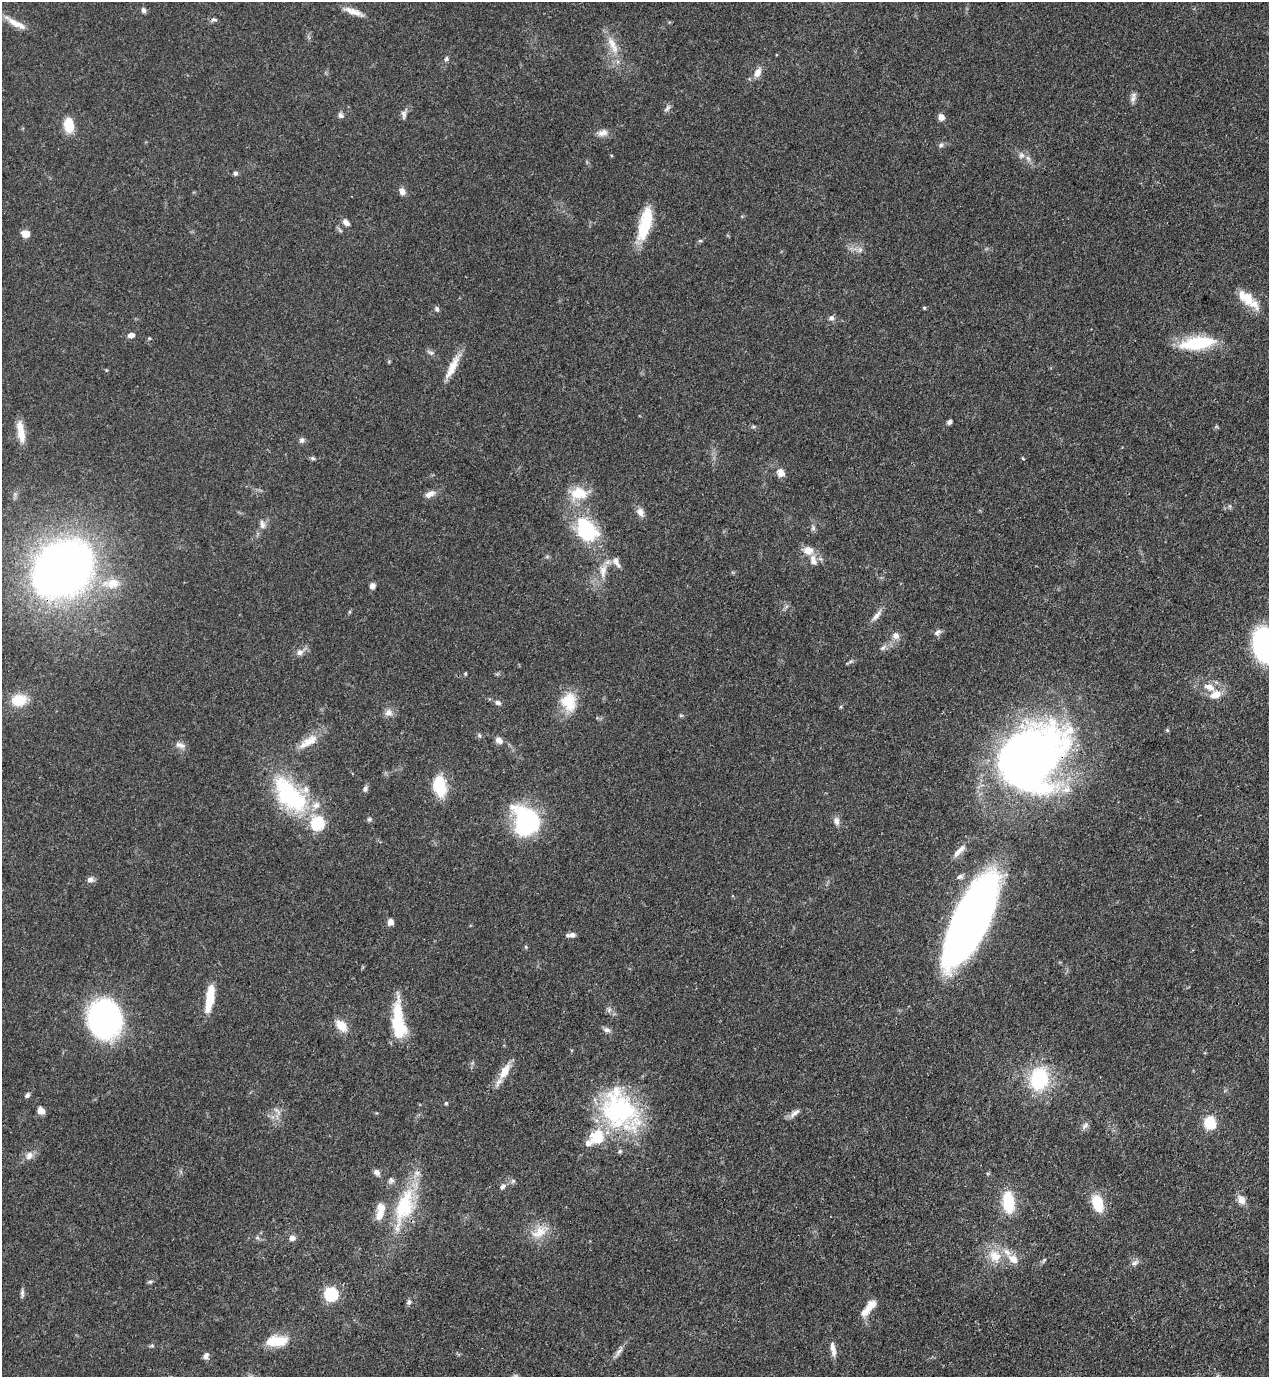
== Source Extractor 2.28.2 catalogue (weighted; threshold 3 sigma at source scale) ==
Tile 6 of 4 x 4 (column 2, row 2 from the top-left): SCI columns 1491-2757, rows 2791-4165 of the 5643 x 5583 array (HDU 1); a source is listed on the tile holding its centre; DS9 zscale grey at full resolution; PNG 1271 x 1379 px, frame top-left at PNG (2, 2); no overlay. Shown black and unused: <1% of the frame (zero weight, under 3 of 4 exposures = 7% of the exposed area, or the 3 px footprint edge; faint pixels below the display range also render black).
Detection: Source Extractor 2.28.2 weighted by HDU 2 'WHT'; one run over the whole footprint, this tile lists its part. Background 0.07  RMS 0.0036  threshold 0.016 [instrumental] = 3 sigma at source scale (4.5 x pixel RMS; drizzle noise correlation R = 1.50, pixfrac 1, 0.05/0.05 arcsec/px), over >= 5 px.
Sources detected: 144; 2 inside a brighter object's white glare — not listed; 17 inside a brighter listed object's ellipse — not listed separately; the other 125 listed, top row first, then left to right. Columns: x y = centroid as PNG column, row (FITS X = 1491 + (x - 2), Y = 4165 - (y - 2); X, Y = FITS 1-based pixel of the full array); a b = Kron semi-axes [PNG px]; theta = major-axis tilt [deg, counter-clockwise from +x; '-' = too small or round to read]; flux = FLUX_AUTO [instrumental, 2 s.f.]
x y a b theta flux
143 10 7 5 -72 1.1
353 12 28 7 -20 3.7
213 20 8 6 9 0.88
15 23 33 7 -29 4.8
613 45 31 10 -65 6.4
446 59 6 5 - 0.85
757 72 10 7 67 3.1
1133 99 11 8 62 1.6
667 108 11 5 44 1.1
404 114 13 7 89 1.4
341 115 8 7 - 1.1
941 117 7 6 - 2.2
69 125 17 11 -85 7.3
602 133 15 9 16 2.4
941 145 7 6 - 0.83
1021 155 8 8 - 1.5
235 173 6 5 - 0.85
402 191 9 7 -54 2
346 222 10 6 -44 1.7
645 223 37 12 76 16
25 234 10 8 -22 2.7
700 240 6 4 1 0.5
860 250 8 6 69 1.3
1248 299 19 13 -79 6.1
924 308 5 4 - 0.42
436 309 7 6 - 0.83
831 318 7 6 - 1.4
131 335 9 6 10 1.6
149 338 5 4 - 0.38
1197 343 37 14 7 21
430 352 11 5 -30 1
452 366 36 8 63 5.8
950 422 5 4 - 1.2
753 427 6 4 0 0.57
21 433 25 10 -82 5.2
302 440 8 7 - 1.1
313 458 7 5 -21 0.67
781 473 11 9 -57 2.6
578 493 24 16 -1 9.3
430 494 14 8 24 2.3
1230 506 6 4 -89 0.56
640 512 11 9 -56 2.4
262 524 13 7 -82 1.9
813 528 9 6 -81 0.99
586 529 27 18 -55 30
808 550 15 12 -20 4.1
616 562 17 7 -59 2.3
63 569 38 29 38 400
603 571 21 10 82 4.7
112 583 20 14 9 6.8
372 586 6 5 - 1.7
876 616 16 7 49 2.3
937 632 11 6 43 1.3
896 635 9 8 - 2.2
1264 645 25 17 -81 65
883 648 8 5 53 1
299 652 9 8 - 1.8
465 674 4 3 - 0.43
1209 687 16 10 -21 4.5
19 700 14 11 11 9.8
569 702 26 20 -84 11
498 703 8 6 -15 1.1
389 712 12 10 0 2.1
681 715 6 4 0 0.47
1167 730 5 5 - 0.48
479 735 6 5 - 0.64
499 740 10 7 -40 1.8
307 742 27 11 33 6
180 745 15 7 -15 1.8
1032 756 73 61 37 220
440 786 18 11 -78 17
365 789 9 6 73 1.1
289 795 55 29 -50 41
369 819 6 5 - 0.7
526 821 34 25 -63 39
836 821 12 8 -78 1.8
318 823 6 6 - 50
959 851 22 6 45 3
960 877 9 7 14 1.2
90 880 8 7 - 1.7
972 919 85 28 64 290
390 922 7 6 - 2.3
571 935 10 5 2 1.6
526 947 5 5 - 0.47
210 998 30 8 81 11
609 1010 7 6 - 0.95
104 1019 22 19 -87 160
398 1021 46 14 -85 18
341 1025 16 10 -45 5.2
606 1030 10 7 -17 1.3
504 1071 24 9 61 5.4
1039 1079 20 15 75 29
27 1095 7 5 46 0.88
446 1103 4 4 - 0.46
41 1111 8 7 - 2.3
277 1111 13 4 -44 1.2
619 1111 56 39 -44 52
794 1113 15 6 42 1.8
1210 1123 9 8 - 15
1085 1126 12 6 47 1.3
588 1143 10 7 10 2.3
29 1156 13 10 62 2.4
377 1172 9 6 -45 1.4
513 1181 7 5 44 0.77
502 1187 11 6 40 1.3
1241 1200 13 9 -65 2.8
1008 1202 20 10 -83 17
1097 1203 18 11 -71 11
404 1207 56 22 72 27
539 1232 24 15 33 6.9
257 1238 6 4 18 0.57
292 1238 7 6 - 1.9
995 1256 20 17 -45 8.3
1044 1260 8 4 55 0.61
1135 1263 12 6 31 1.5
150 1282 7 5 7 0.6
22 1293 11 5 90 1
331 1294 6 6 - 59
409 1302 7 6 - 0.9
866 1311 19 9 46 4
277 1341 25 11 4 10
152 1346 6 4 0 0.53
833 1349 19 6 -79 2.7
618 1352 19 5 52 1.9
206 1356 9 6 58 1.3
Overlapping masked pixels (flux is a lower limit): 5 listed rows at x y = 63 569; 1032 756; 972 919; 619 1111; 404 1207
Isophote crosses this tile's border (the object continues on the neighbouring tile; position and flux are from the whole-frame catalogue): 1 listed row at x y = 1264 645